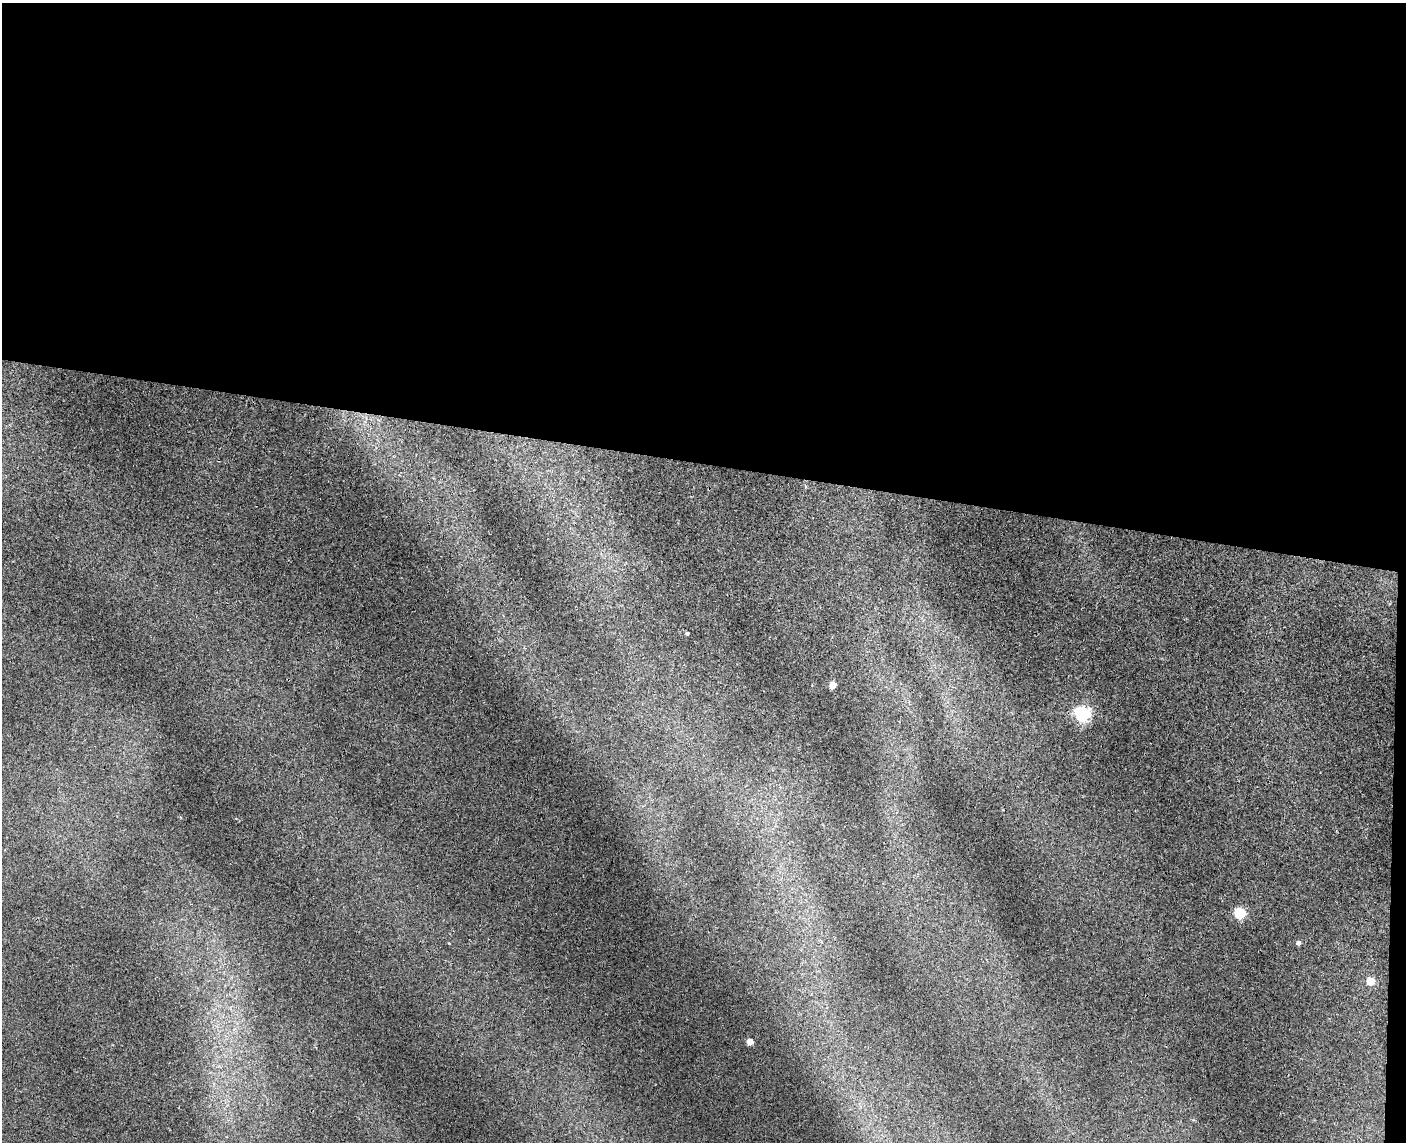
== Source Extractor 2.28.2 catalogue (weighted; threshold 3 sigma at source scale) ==
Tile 3 of 3 x 4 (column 3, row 1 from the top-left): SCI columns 2973-4376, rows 3431-4570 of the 4652 x 4579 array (HDU 1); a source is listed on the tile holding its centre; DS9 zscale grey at full resolution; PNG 1408 x 1144 px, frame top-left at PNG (2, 3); no overlay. Shown black and unused: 41% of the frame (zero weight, under 3 of 4 exposures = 6% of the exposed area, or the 3 px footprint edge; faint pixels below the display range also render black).
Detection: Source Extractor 2.28.2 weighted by HDU 2 'WHT'; one run over the whole footprint, this tile lists its part. Background 0.00928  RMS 0.0036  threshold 0.0163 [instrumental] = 3 sigma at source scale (4.5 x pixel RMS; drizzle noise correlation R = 1.50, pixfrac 1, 0.05/0.05 arcsec/px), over >= 5 px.
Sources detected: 8; all 8 listed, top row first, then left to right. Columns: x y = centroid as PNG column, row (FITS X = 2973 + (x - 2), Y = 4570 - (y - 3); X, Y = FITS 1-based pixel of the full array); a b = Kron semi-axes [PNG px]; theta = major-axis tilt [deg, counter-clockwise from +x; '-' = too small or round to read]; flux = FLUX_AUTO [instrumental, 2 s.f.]
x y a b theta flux
805 486 5 3 - 0.44
687 633 3 3 - 0.69
833 684 5 4 - 5.5
1083 714 6 6 - 99
1240 913 5 5 - 33
1298 943 4 4 - 1.3
1371 981 5 5 - 7.8
750 1042 4 4 - 6.5